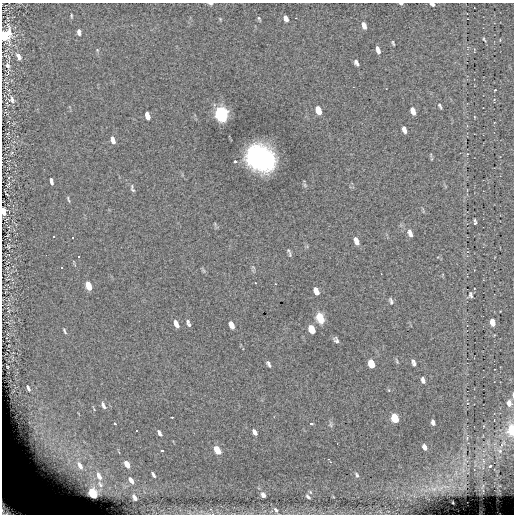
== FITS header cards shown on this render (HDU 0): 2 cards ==
NAXIS1  =                  512
NAXIS2  =                  512

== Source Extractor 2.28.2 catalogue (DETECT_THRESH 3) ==
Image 512 x 512 px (HDU 0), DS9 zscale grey, 1 PNG px = 1 image px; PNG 516 x 516 px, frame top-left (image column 1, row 512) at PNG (2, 3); no overlay
Background -0.146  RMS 6.2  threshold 18.6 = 3 sigma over >= 5 px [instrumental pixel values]
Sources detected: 113; all 113 listed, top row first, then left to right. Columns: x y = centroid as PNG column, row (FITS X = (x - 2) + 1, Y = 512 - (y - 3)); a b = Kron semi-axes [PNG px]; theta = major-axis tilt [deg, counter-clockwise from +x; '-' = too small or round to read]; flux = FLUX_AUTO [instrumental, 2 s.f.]
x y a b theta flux
401 3 5 2 - 520
210 4 6 3 -3 770
432 4 4 3 - 1300
71 16 7 4 -86 610
286 18 6 4 -66 1700
259 19 5 2 - 490
364 25 7 4 -67 2200
79 32 7 4 -84 1900
7 34 22 13 -87 9400
3 36 12 5 -79 3800
484 39 6 3 -57 480
393 43 5 2 - 550
97 50 6 5 - 570
378 50 7 4 -72 2100
18 56 9 5 -71 2700
356 63 7 4 -61 1200
7 65 10 7 -81 2100
495 90 3 3 - 620
12 99 12 9 -70 2400
440 106 7 3 -60 730
318 110 8 5 -71 5100
413 111 8 4 -70 2900
221 114 9 6 -73 140000
147 115 7 4 -76 3100
475 117 5 3 - 280
404 130 7 4 -72 1800
8 133 7 3 45 470
113 140 8 4 -73 2600
467 154 4 3 - 420
260 158 20 16 -37 86000
431 159 6 4 70 480
235 162 3 3 - 2700
51 181 7 3 -75 1600
9 185 8 4 81 670
305 185 6 5 - 660
132 188 12 5 -76 1100
7 194 3 2 - 350
68 199 9 3 -67 620
3 211 7 3 -78 6900
475 222 6 3 -82 730
410 231 7 6 - 1400
411 235 6 5 - 1100
53 237 3 3 - 13000
73 238 3 3 - 13000
356 239 8 6 76 1400
357 243 6 5 - 1200
8 247 7 5 -57 600
46 255 2 2 - 13000
290 255 10 4 -81 850
79 257 3 3 - 13000
62 267 3 3 - 13000
253 267 6 4 -43 660
204 271 8 3 -71 590
88 286 8 4 -70 9200
316 289 5 3 - 1100
317 293 7 4 -27 1400
470 295 9 6 87 1200
391 301 9 4 -73 900
320 318 10 7 -71 6000
188 321 6 5 - 780
176 322 6 4 -46 1700
492 322 7 4 -78 3800
231 323 5 4 - 1500
177 325 5 3 - 1400
189 325 5 4 - 680
232 327 4 4 - 1600
312 329 8 5 -66 6600
64 331 9 3 -69 770
8 334 5 3 - 400
336 340 6 4 -54 1100
397 361 8 4 -72 580
414 362 7 3 -75 1300
269 364 7 4 -61 1100
371 364 7 5 -70 8500
8 367 3 2 - 290
423 380 6 4 -74 1400
28 388 6 3 -65 960
389 390 5 3 - 370
513 395 5 3 - 420
509 403 6 5 - 2300
103 405 9 5 -63 1700
172 417 3 2 - 570
395 418 7 5 -69 18000
433 422 5 4 - 1400
115 423 3 2 - 330
311 424 3 3 - 950
330 424 8 6 -89 910
512 430 6 4 -86 26000
136 431 2 2 - 310
255 432 7 4 -56 1700
159 433 7 4 -58 1500
424 447 6 4 -67 2200
217 450 7 4 -57 11000
162 451 3 3 - 610
500 451 5 4 - 440
51 459 43 32 -39 42000
330 462 5 4 - 610
127 464 6 4 -59 7200
80 466 21 11 -61 11000
489 466 3 3 - 2300
153 475 6 3 -59 1100
357 475 6 4 -69 840
99 476 10 5 -62 3600
131 480 6 3 -57 2600
100 484 11 6 -48 1900
310 492 6 4 -47 550
12 493 5 4 - 410
93 493 7 4 -61 46000
263 495 5 4 - 1400
134 497 6 3 -59 1700
308 497 5 3 - 880
10 508 26 15 -29 36000
276 510 8 5 -59 970
At the frame edge (FLAGS 8, measured only in part): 7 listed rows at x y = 401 3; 210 4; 432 4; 3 211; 513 395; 512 430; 10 508